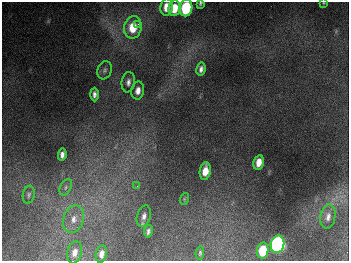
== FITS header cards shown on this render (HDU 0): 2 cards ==
NAXIS1  =                  347
NAXIS2  =                  259

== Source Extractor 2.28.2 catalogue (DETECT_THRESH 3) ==
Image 347 x 259 px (HDU 0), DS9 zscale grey, 1 PNG px = 1 image px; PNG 351 x 263 px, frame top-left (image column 1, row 259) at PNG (2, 2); each listed source drawn as its Kron ellipse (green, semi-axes under 4 px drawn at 4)
Background 675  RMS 51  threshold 152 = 3 sigma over >= 5 px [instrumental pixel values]
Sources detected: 28; all 28 listed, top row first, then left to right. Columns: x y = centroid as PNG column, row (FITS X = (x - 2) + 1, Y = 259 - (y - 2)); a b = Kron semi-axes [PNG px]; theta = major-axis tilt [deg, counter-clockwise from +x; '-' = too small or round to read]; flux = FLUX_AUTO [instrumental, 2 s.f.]
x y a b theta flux
200 3 4 3 - 5.2e+03
324 3 4 3 - 2.7e+03
166 7 8 6 82 4.3e+04
174 8 8 6 82 6.5e+04
186 8 8 6 79 2.5e+05
138 24 3 3 - 6.1e+03
133 27 11 8 79 8.6e+04
201 69 6 4 79 1.3e+04
105 70 9 7 69 1.0e+04
128 82 10 6 82 1.5e+04
138 91 9 6 80 2.4e+04
94 94 7 4 -90 1.3e+04
62 155 6 4 85 1.4e+04
259 162 7 5 77 3.5e+04
205 171 9 5 81 4.2e+04
137 186 3 3 - 2.9e+03
66 187 9 5 62 1.1e+04
29 195 9 6 81 9.4e+03
184 199 6 4 72 4.0e+03
144 216 11 7 73 1.6e+04
328 217 12 7 82 2.0e+04
74 219 14 10 72 3.6e+04
148 231 6 4 80 9.3e+03
277 244 8 6 78 1.1e+06
263 250 8 5 80 1.2e+05
75 252 11 7 76 2.7e+04
200 253 7 4 83 5.6e+03
101 254 9 5 79 2.3e+04
At the frame edge (FLAGS 8, measured only in part): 3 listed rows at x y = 200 3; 324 3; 186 8